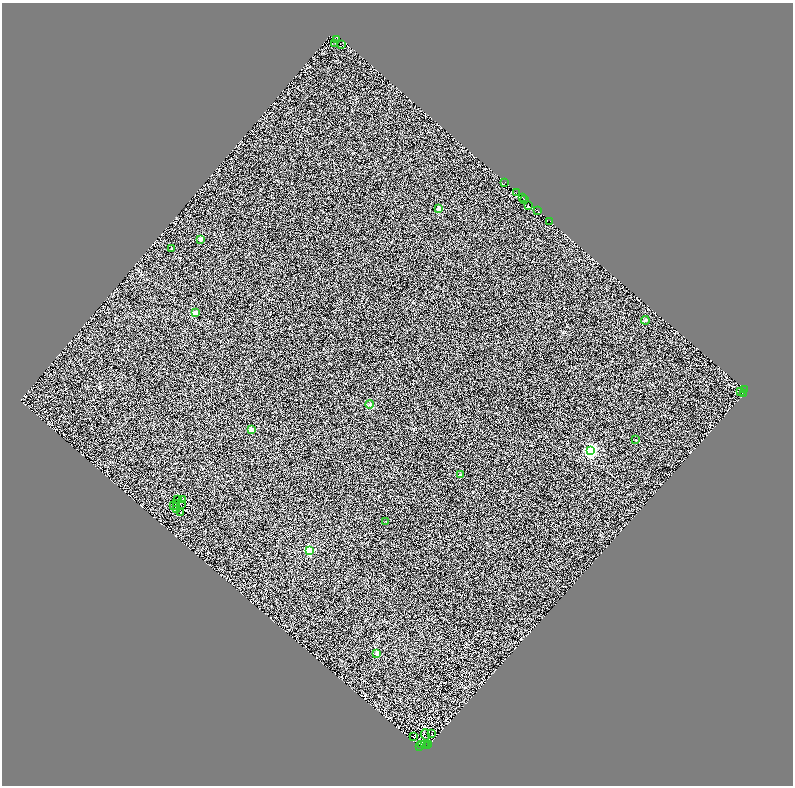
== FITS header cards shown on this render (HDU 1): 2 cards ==
NAXIS1  =                 1582
NAXIS2  =                 1567

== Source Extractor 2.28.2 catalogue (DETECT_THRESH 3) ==
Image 1582 x 1567 px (HDU 1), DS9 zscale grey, zoomed out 1/2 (1 PNG px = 2 x 2 image px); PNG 795 x 788 px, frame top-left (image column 2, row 1566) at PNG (2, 3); each listed source drawn as its Kron ellipse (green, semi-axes under 4 px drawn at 4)
Background 0.65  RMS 1.7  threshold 5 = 3 sigma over >= 5 px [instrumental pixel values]
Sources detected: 84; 43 cannot appear on this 1/2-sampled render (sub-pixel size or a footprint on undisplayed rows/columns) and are neither listed nor drawn; the other 41 listed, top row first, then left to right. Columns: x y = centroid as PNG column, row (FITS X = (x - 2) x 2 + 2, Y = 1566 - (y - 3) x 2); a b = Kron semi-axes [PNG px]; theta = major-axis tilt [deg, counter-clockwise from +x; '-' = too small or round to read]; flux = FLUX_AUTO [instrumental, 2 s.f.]
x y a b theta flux
337 40 2 1 - 2100
335 43 2 1 - 470
341 45 2 1 - 360
505 182 2 1 - 420
517 193 2 1 - 710
523 198 2 1 - 100
525 199 2 1 - 370
528 206 2 1 - 280
439 209 2 2 - 5400
537 210 2 1 - 230
550 221 2 1 - 230
201 239 2 2 - 3100
172 248 2 2 - 260
195 312 2 2 - 3300
645 320 4 3 - 400
744 389 2 1 - 1200
740 392 3 1 - 280
743 394 2 2 - 1200
370 404 4 3 - 720
251 429 2 2 - 4200
636 440 2 2 - 300
590 451 3 3 - 77000
460 475 2 2 - 2100
182 499 2 2 - 190
178 500 2 1 - 140
177 504 2 1 - 130
181 505 3 1 - 91
174 506 2 1 - 97
176 509 3 1 - 150
181 512 3 2 - 46
386 521 2 2 - 270
309 550 3 3 - 27000
377 654 2 2 - 3300
432 734 4 1 - 170
425 735 5 2 - 140
413 737 4 1 - 150
428 744 2 1 - 1000
421 745 2 1 - 2400
425 745 2 1 - 770
419 746 3 1 - 7500
427 746 2 1 - 2200
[43 sub-pixel or undisplayed-footprint detections neither listed nor drawn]